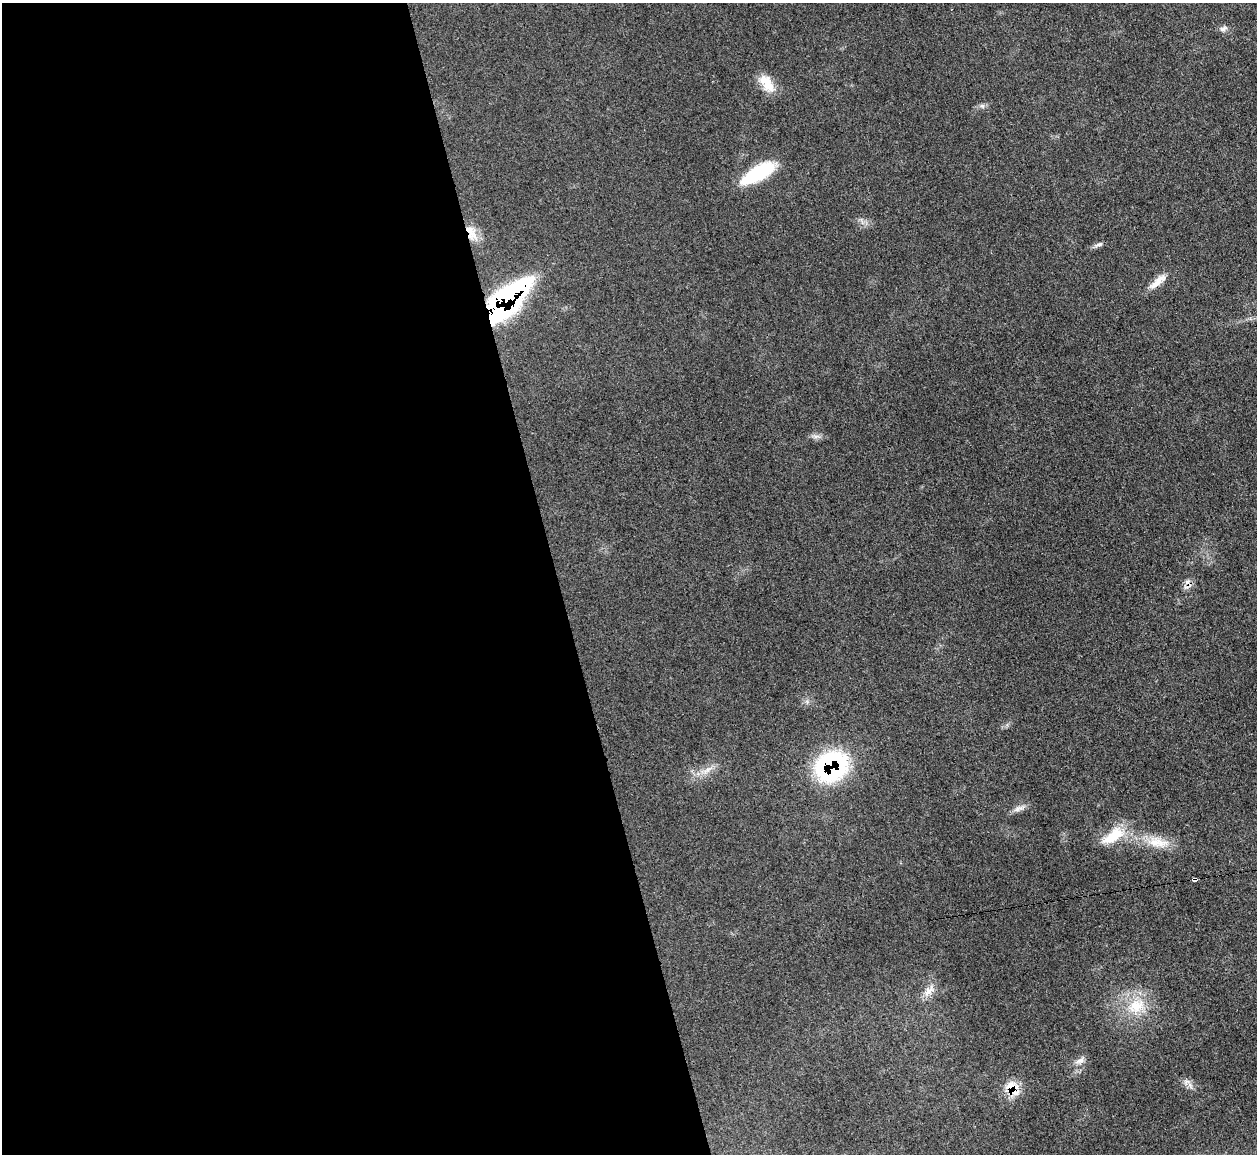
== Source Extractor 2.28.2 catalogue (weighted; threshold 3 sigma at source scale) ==
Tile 9 of 4 x 4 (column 1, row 3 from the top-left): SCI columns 3-1257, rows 1405-2556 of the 5025 x 4997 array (HDU 1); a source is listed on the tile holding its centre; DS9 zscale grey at full resolution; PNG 1259 x 1156 px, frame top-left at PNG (2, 3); no overlay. Shown black and unused: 44% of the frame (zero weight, under 3 of 4 exposures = <1% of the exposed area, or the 3 px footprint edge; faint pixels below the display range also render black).
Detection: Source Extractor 2.28.2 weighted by HDU 2 'WHT'; one run over the whole footprint, this tile lists its part. Background 0.0431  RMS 0.0056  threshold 0.0251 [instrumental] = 3 sigma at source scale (4.5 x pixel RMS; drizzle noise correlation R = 1.50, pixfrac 1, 0.05/0.05 arcsec/px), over >= 5 px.
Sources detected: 21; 1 cosmic-ray / hot-pixel residue — not listed; the other 20 listed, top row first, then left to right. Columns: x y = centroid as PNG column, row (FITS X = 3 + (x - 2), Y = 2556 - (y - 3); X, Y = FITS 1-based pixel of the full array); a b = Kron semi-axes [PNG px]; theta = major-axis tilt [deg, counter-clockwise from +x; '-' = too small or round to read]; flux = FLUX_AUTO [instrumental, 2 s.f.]
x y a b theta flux
1223 29 11 6 20 2
767 83 25 14 -56 11
982 106 7 5 -44 1.3
758 173 39 14 31 32
471 233 26 10 -62 8.4
1098 245 13 5 18 1.7
1158 281 27 9 42 6.6
507 301 45 17 46 180
816 436 11 4 5 1.8
831 766 31 27 34 86
707 770 14 6 41 3.9
1017 809 11 8 30 2.8
1113 836 34 15 35 16
1158 842 34 15 -10 14
1194 880 3 3 - 42
928 991 20 10 51 5.6
1136 1006 28 20 20 20
1080 1061 15 7 20 3
1186 1082 9 7 22 2.4
1012 1089 24 14 -51 11
Overlapping masked pixels (flux is a lower limit): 5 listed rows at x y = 471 233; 507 301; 831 766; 1194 880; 1012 1089